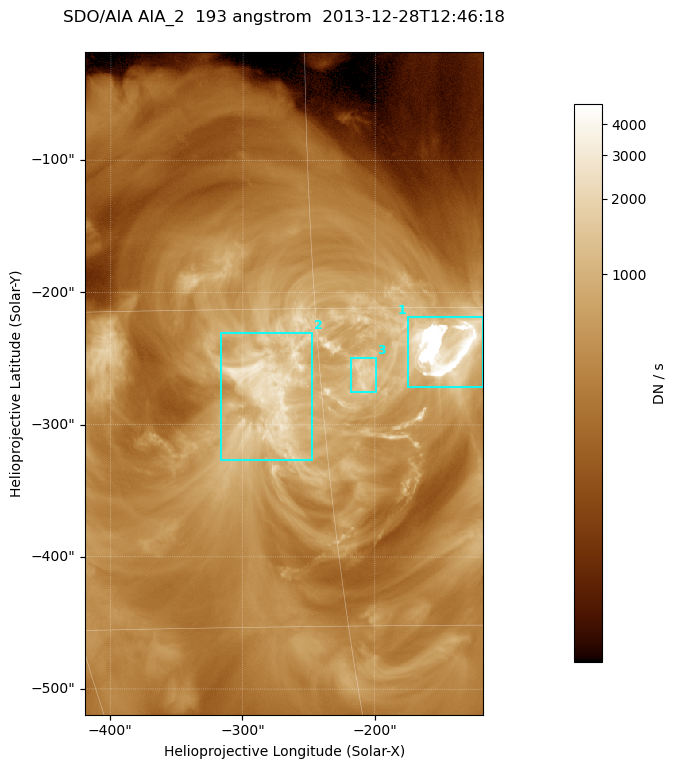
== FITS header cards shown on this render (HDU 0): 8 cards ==
TELESCOP= 'SDO/AIA '
INSTRUME= 'AIA_2   '
WAVELNTH=                  193
WAVEUNIT= 'angstrom'
DATE-OBS= '2013-12-28T12:46:18.84'
CTYPE1  = 'HPLN-TAN'
CTYPE2  = 'HPLT-TAN'
BUNIT   = 'DN / s  '

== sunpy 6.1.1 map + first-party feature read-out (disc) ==
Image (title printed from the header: SDO/AIA AIA_2  193 angstrom  2013-12-28T12:46:18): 501 x 834 px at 0.601 arcsec/px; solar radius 976 arcsec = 1624 px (partial field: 5.0% of the solar disc is inside the frame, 100% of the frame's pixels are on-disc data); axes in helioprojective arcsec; data unit DN / s (BUNIT, on the colour bar)
Orientation: roll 0.0577 deg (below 1 deg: not rotated)
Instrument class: DISC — disc imager (sunpy class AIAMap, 193 A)
Bright regions (active regions / flare kernels): reference = the on-disc median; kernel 5 px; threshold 5 sigma = 1197 DN / s over a disc level ~392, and >= 1.15x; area >= 417 px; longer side >= 6 px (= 3.6 arcsec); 3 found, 3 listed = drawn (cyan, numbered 1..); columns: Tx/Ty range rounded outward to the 2 arcsec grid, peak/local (2 s.f.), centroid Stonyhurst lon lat
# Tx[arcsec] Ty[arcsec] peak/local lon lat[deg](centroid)
1 -176..-118 -272..-218 21 -9 -17
2 -318..-246 -328..-230 8 -17 -19
3 -220..-198 -276..-248 5.5 -13 -18